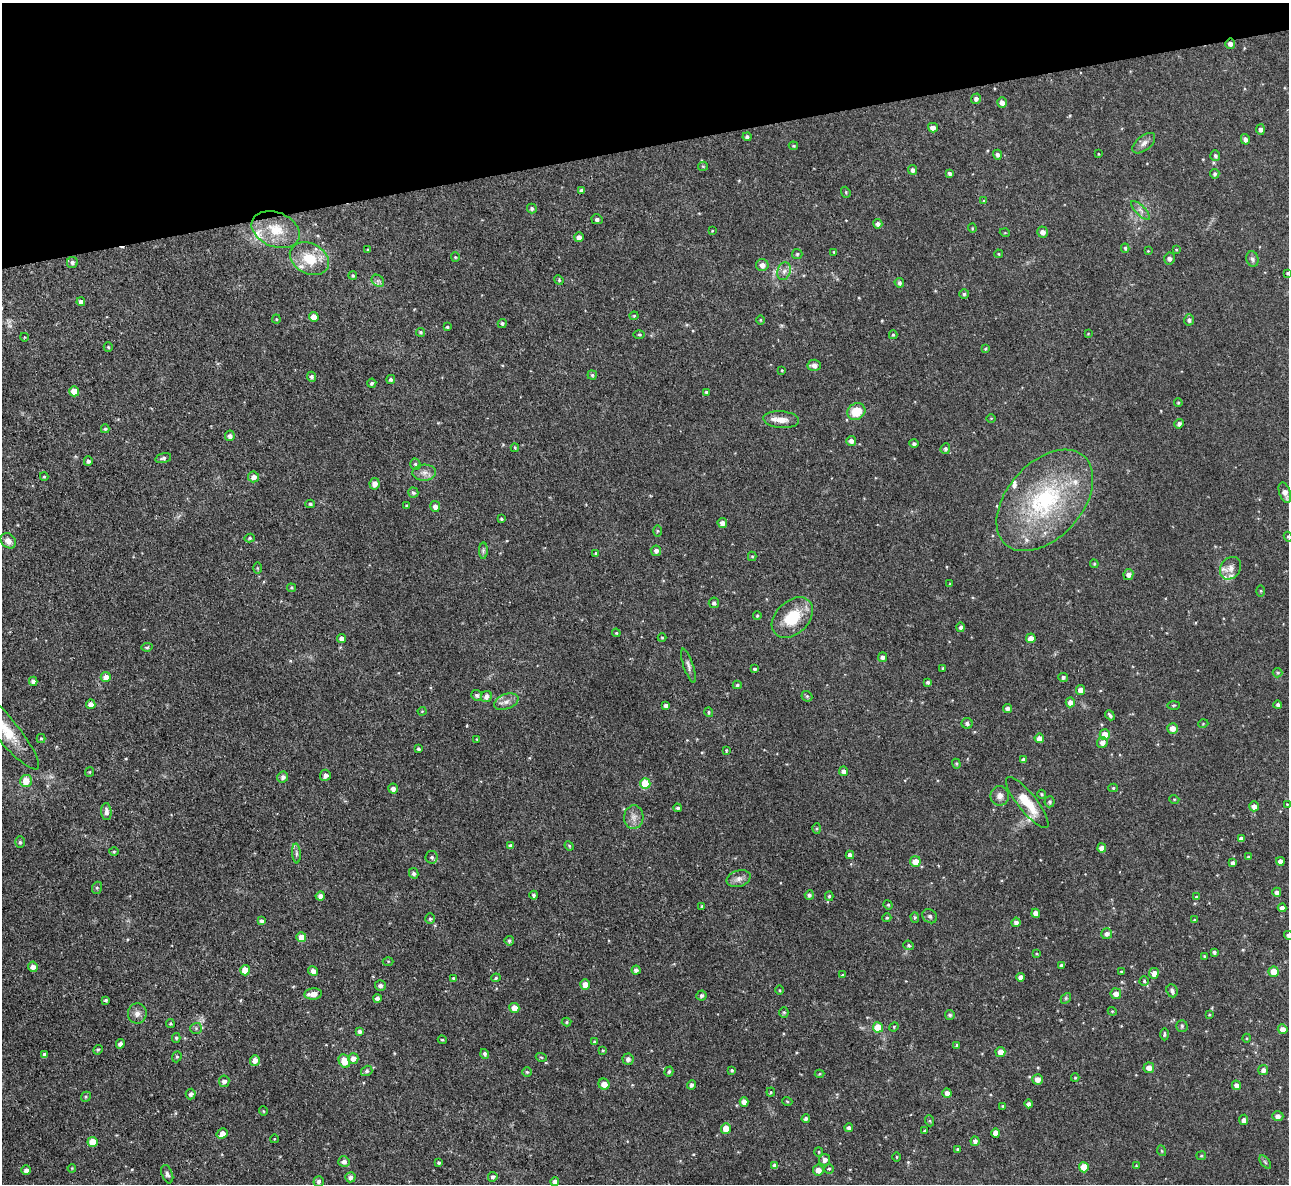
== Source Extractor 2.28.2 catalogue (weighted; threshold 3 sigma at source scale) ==
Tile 3 of 4 x 4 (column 3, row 1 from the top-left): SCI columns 2574-3860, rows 3684-4865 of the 5146 x 5127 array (HDU 1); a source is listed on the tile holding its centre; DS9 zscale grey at full resolution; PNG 1291 x 1186 px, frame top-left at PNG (2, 3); each listed source drawn as its Kron ellipse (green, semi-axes under 4 px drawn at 4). Shown black and unused: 12% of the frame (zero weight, under 3 of 4 exposures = <1% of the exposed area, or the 3 px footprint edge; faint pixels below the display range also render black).
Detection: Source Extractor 2.28.2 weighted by HDU 2 'WHT'; one run over the whole footprint, this tile lists its part. Background 0.0491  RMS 0.0074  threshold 0.0332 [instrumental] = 3 sigma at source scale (4.5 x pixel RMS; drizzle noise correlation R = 1.50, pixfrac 1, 0.05/0.05 arcsec/px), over >= 5 px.
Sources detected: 339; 9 inside a brighter listed object's ellipse — not listed separately; the other 330 listed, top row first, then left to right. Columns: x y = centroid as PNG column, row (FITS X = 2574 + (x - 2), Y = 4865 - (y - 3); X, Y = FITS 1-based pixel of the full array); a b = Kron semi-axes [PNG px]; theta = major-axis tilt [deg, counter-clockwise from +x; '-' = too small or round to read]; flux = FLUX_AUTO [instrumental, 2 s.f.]
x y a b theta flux
1230 44 5 5 - 2.7
976 99 5 5 - 2.1
1002 103 5 4 - 3.3
933 128 5 4 - 3.3
1261 129 5 4 - 2.3
747 137 4 4 - 1.6
1245 139 5 4 - 2.4
1144 143 13 7 39 3.7
793 146 5 4 - 0.89
1098 154 3 2 - 0.46
997 155 5 4 - 1.8
1215 155 5 5 - 1.2
703 166 5 4 - 0.83
912 170 5 4 - 2.3
949 174 4 3 - 1.6
1215 174 5 4 - 1.5
581 190 4 4 - 1.8
846 192 6 4 -70 0.94
984 201 4 4 - 1
532 208 5 4 - 1.3
1141 210 12 4 -45 2.8
597 219 5 5 - 1.7
878 224 4 4 - 2.6
972 228 4 4 - 0.76
276 230 25 17 -22 21
712 231 4 3 - 0.54
1042 232 5 5 - 3.2
1005 233 5 3 - 0.57
579 237 5 4 - 3.6
1125 248 4 3 - 1.2
368 250 4 3 - 0.84
1176 250 4 3 - 0.67
1148 251 3 3 - 0.5
834 252 4 3 - 0.7
797 254 5 5 - 1.2
998 254 4 4 - 0.94
455 257 4 4 - 0.81
1169 258 6 5 - 2.7
309 259 20 15 -28 20
1252 259 8 6 -72 1.9
72 262 5 5 - 2
762 265 6 6 - 4.3
784 271 9 6 72 3.1
1288 273 4 4 - 0.83
353 275 4 3 - 0.92
559 280 5 4 - 0.91
378 281 7 5 -43 1.7
899 283 5 4 - 1.7
964 294 5 5 - 1.3
81 302 4 4 - 2.6
634 316 4 4 - 0.78
314 317 5 4 - 5.9
276 319 4 4 - 0.74
760 320 5 3 - 0.67
1189 320 5 5 - 1.9
502 323 4 4 - 1.4
447 327 3 3 - 1
420 332 4 4 - 1
639 334 5 3 - 0.86
1088 334 4 3 - 0.53
893 335 4 4 - 1
24 337 4 3 - 0.48
108 347 4 4 - 0.95
986 349 4 4 - 0.92
814 365 6 5 - 3.2
782 370 3 2 - 0.54
592 375 4 4 - 1.2
311 377 5 4 - 1.9
391 379 4 4 - 1.9
372 383 4 4 - 1.4
74 391 5 5 - 9.7
706 392 3 3 - 0.93
1178 403 4 3 - 0.86
856 411 9 8 - 14
991 418 4 3 - 0.57
781 420 18 8 -5 7.4
1179 424 5 4 - 2.1
105 429 4 4 - 1
230 436 5 4 - 2.5
851 441 5 5 - 2.9
914 444 4 4 - 1.7
515 448 4 3 - 0.74
945 449 5 4 - 1.5
163 458 8 4 14 1.9
88 461 5 4 - 1.8
415 464 6 5 - 1.4
424 473 12 8 2 4.1
44 477 4 4 - 0.86
254 477 5 5 - 3.6
374 484 6 5 - 4.1
413 493 5 5 - 1.5
1285 493 10 5 -71 4.5
1045 500 59 37 48 97
310 504 4 4 - 1.2
407 506 3 3 - 1
435 506 5 5 - 3.6
501 519 4 4 - 1.1
722 523 5 5 - 3.7
657 531 6 4 89 0.82
1288 537 5 4 - 0.86
250 538 5 4 - 1.2
8 541 8 6 -45 4.9
483 551 8 4 89 1.4
656 551 5 5 - 2.6
596 553 4 3 - 1.1
752 556 4 4 - 0.88
1094 564 4 4 - 0.89
258 568 5 4 - 0.75
1230 568 12 9 54 4.6
1128 574 5 5 - 3.1
950 584 4 3 - 0.61
291 588 4 4 - 0.82
1261 591 5 3 - 0.75
714 603 5 5 - 1.9
757 616 4 3 - 0.85
792 617 24 16 44 25
961 627 5 4 - 2.1
616 633 4 4 - 0.83
662 638 4 4 - 0.71
1031 638 5 4 - 5.3
342 639 4 4 - 3.5
147 647 5 4 - 0.97
882 657 5 4 - 2.3
688 666 18 5 -71 2.8
943 668 3 3 - 0.91
755 669 4 3 - 1.3
1277 673 5 4 - 1.1
106 677 5 5 - 4.5
1063 677 5 4 - 1.6
33 681 4 4 - 3.1
928 682 4 4 - 1.6
737 685 4 4 - 1.1
1081 690 5 4 - 5.1
477 695 5 5 - 1.9
807 696 6 5 - 1.1
486 697 6 5 - 3
506 702 13 7 20 4.4
1070 702 5 4 - 3.4
91 704 5 4 - 3.8
1174 705 6 3 1 0.72
1278 705 4 4 - 1.7
666 706 4 4 - 2.5
1008 708 4 4 - 2.6
422 711 4 4 - 0.7
709 712 5 4 - 1
1110 715 5 3 - 1.6
967 723 5 5 - 1.9
1203 724 5 3 - 0.6
4 728 52 12 -50 25
1172 728 5 5 - 5.8
1105 734 5 5 - 8.9
41 738 4 4 - 1.1
1039 738 5 4 - 4.3
476 739 3 2 - 0.45
1102 742 5 5 - 3.7
418 749 4 3 - 1.5
726 751 4 3 - 0.71
1023 760 4 4 - 2.6
956 764 5 4 - 0.85
844 771 5 4 - 2.9
89 772 5 4 - 0.75
325 775 6 5 - 2.5
283 777 5 5 - 2.8
26 781 6 6 - 8.9
645 784 5 5 - 27
1113 788 5 4 - 1.1
393 789 5 4 - 3.2
1042 794 4 4 - 1.1
1000 796 9 9 - 3.9
1174 799 5 3 - 0.63
1049 802 5 5 - 1.4
1027 803 32 9 -51 18
1287 804 3 3 - 0.55
1254 806 5 4 - 4.1
678 808 4 4 - 1.2
106 812 8 5 -86 3.2
634 817 12 9 85 4.8
817 828 5 4 - 0.96
1241 838 4 4 - 2.5
20 842 6 5 - 1.3
511 846 4 4 - 2.6
569 846 5 4 - 0.8
1102 848 4 4 - 5.4
114 852 5 3 - 0.76
296 853 10 4 -86 1.7
850 855 4 4 - 2.8
432 857 6 6 - 1.9
1248 857 4 3 - 0.76
915 861 5 5 - 6.9
1280 861 4 4 - 3.5
1233 863 4 4 - 3.1
414 873 5 4 - 1.9
739 879 12 8 18 4
97 888 6 5 - 1.2
1277 892 4 4 - 3.2
534 895 4 3 - 1.6
809 895 5 4 - 2
320 896 4 4 - 2.9
829 896 5 4 - 1
1196 897 4 4 - 0.86
888 905 5 4 - 0.96
702 906 3 3 - 1.2
1282 908 4 4 - 3.1
1036 913 4 4 - 5.4
930 916 8 6 -37 1.9
915 917 5 4 - 1.1
887 918 4 4 - 0.88
430 919 5 4 - 1.1
1194 920 3 3 - 0.79
261 921 4 4 - 2.2
1016 922 4 4 - 3
1107 934 5 5 - 2.3
1288 935 5 4 - 1.6
301 937 5 5 - 6.6
509 941 5 4 - 1.5
909 945 5 4 - 0.98
1214 952 4 3 - 1.6
1037 954 4 3 - 0.67
1204 956 3 2 - 0.68
388 961 5 3 - 0.68
1061 965 3 3 - 1.4
33 967 5 4 - 3.5
245 970 5 5 - 11
636 970 4 4 - 2.2
313 971 5 4 - 3.1
1121 971 3 3 - 0.7
1274 972 5 5 - 9.8
1154 973 5 5 - 4.5
843 975 4 3 - 0.94
1021 977 4 4 - 4
453 978 4 4 - 0.88
496 978 5 4 - 0.86
1144 981 4 4 - 0.97
585 985 5 5 - 5.2
380 986 5 5 - 2.4
780 990 5 3 - 0.72
1172 991 7 5 -67 1.9
313 994 9 5 5 6.7
1116 994 5 5 - 3.9
701 996 5 5 - 1.8
377 998 4 4 - 2.3
1066 998 6 4 47 1
106 1000 3 3 - 1.3
514 1008 5 5 - 7.1
1112 1011 4 3 - 0.67
784 1012 5 4 - 1.1
137 1013 10 9 - 4
950 1015 5 4 - 1.5
1209 1015 4 3 - 0.65
567 1022 5 4 - 0.89
170 1023 4 4 - 0.99
1182 1026 5 5 - 1.2
878 1027 5 5 - 13
894 1027 5 4 - 0.71
196 1028 6 5 - 1.2
1283 1029 5 4 - 4.2
360 1031 4 4 - 2.1
1164 1034 6 4 90 1.1
176 1038 5 4 - 1.1
1247 1038 4 3 - 0.7
442 1040 4 3 - 0.87
594 1042 4 4 - 0.86
120 1044 5 4 - 3.2
957 1045 4 3 - 0.77
98 1050 5 4 - 0.91
603 1050 4 3 - 0.67
1000 1052 5 5 - 5.3
485 1054 5 4 - 1.6
45 1055 4 4 - 2.4
177 1057 6 4 69 0.94
541 1057 5 3 - 0.67
353 1058 5 5 - 4.2
628 1059 5 5 - 2.4
255 1060 5 5 - 4.8
344 1061 7 5 -66 11
1149 1068 5 5 - 4.4
732 1070 4 3 - 1.2
1263 1070 5 5 - 2.6
367 1071 6 5 - 1.4
669 1071 5 4 - 1.4
527 1072 4 4 - 0.89
820 1074 5 4 - 0.81
1075 1078 4 4 - 0.78
1037 1079 5 5 - 4.6
224 1081 5 5 - 3.1
604 1084 5 5 - 6.5
691 1085 4 4 - 1.7
1236 1085 5 4 - 3.4
771 1092 4 4 - 0.83
947 1093 4 4 - 3.3
191 1094 5 5 - 2.1
86 1097 5 4 - 0.96
787 1101 5 3 - 0.7
744 1102 5 4 - 5
1029 1104 4 4 - 2.3
1003 1106 4 4 - 0.82
263 1111 4 3 - 0.57
1278 1116 5 5 - 3
806 1119 4 4 - 1.7
1244 1120 5 4 - 2.9
930 1121 5 3 - 0.81
726 1128 5 5 - 7.4
849 1128 4 4 - 2
924 1131 4 4 - 0.7
996 1133 5 4 - 6
222 1134 6 5 - 5
274 1139 4 3 - 0.6
975 1141 5 4 - 2.5
93 1142 5 5 - 11
958 1149 4 3 - 1.3
1162 1151 5 3 - 0.65
819 1152 5 4 - 0.89
1201 1156 5 4 - 0.85
896 1157 5 3 - 0.67
824 1160 6 5 - 3.1
344 1162 6 5 - 2.7
1265 1162 8 4 -53 1.2
439 1163 3 3 - 1.1
775 1166 4 4 - 3.2
1136 1166 4 3 - 0.69
1084 1167 5 5 - 12
72 1168 4 3 - 0.64
829 1169 5 5 - 1.1
26 1170 5 4 - 2.5
818 1170 5 5 - 5
167 1174 9 5 -69 2.2
350 1177 5 5 - 2.5
493 1177 5 4 - 1.7
319 1181 5 5 - 1.8
555 1182 4 4 - 2.8
Overlapping masked pixels (flux is a lower limit): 1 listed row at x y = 1230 44
Isophote crosses this tile's border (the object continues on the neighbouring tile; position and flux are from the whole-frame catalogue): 4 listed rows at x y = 1288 273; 1288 537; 4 728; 1288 935